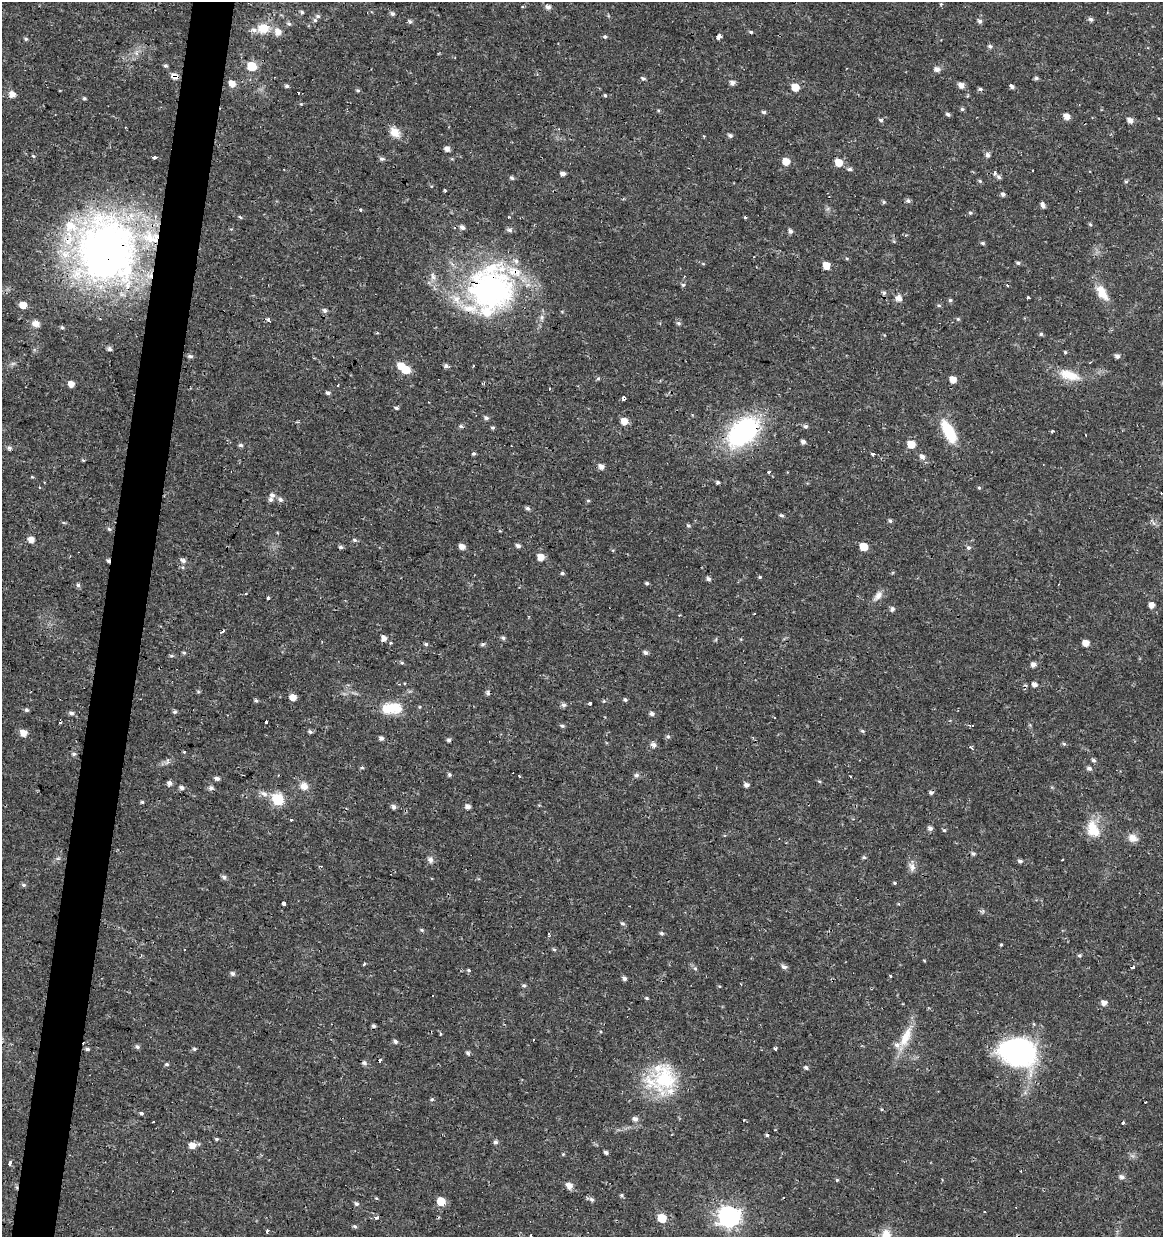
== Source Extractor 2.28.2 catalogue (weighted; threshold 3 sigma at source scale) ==
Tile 7 of 4 x 4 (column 3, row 2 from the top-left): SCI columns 2541-3701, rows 2473-3707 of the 5142 x 4941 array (HDU 1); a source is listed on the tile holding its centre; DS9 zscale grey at full resolution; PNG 1165 x 1239 px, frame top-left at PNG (2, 2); no overlay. Shown black and unused: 4% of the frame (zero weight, under 2 of 3 exposures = <1% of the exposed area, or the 3 px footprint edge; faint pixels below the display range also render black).
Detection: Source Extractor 2.28.2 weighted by HDU 2 'WHT'; one run over the whole footprint, this tile lists its part. Background 0.0224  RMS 0.0028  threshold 0.0127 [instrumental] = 3 sigma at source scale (4.5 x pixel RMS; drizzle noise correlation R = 1.50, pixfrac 1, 0.0396/0.0396 arcsec/px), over >= 5 px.
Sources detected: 317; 1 inside a brighter object's white glare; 22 cosmic-ray / hot-pixel residue — not listed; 12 inside a brighter listed object's ellipse — not listed separately; the other 282 listed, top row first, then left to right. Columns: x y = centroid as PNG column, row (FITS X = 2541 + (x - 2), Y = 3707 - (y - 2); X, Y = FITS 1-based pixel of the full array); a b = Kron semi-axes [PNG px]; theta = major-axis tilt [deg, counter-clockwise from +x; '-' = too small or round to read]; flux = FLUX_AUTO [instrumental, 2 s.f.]
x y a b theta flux
941 4 4 4 - 0.3
523 7 3 3 - 2.1
548 7 5 5 - 1.2
302 12 5 4 - 0.45
392 14 5 5 - 0.72
318 16 6 5 - 0.6
1091 19 5 5 - 0.77
410 21 6 5 - 0.48
980 21 6 5 - 0.75
289 24 6 5 - 0.59
263 28 14 11 4 5.2
278 32 8 6 -59 2.3
751 32 5 4 - 0.42
719 36 4 3 - 54
605 37 5 4 - 0.49
26 39 6 4 -14 0.46
990 46 6 6 - 0.61
136 53 7 4 -89 0.75
165 65 6 4 -35 0.51
252 66 6 5 - 10
937 69 6 5 - 1.3
174 76 8 6 -70 2
643 78 6 4 -17 0.61
1036 78 6 4 -14 0.53
732 83 6 5 - 1.1
232 84 6 5 - 3
961 85 6 5 - 1.7
286 86 5 4 - 0.56
1012 86 5 4 - 0.82
795 87 6 5 - 4.9
980 89 6 4 -2 0.51
358 90 5 5 - 0.45
12 94 6 6 - 2.1
605 95 4 4 - 0.35
84 98 4 4 - 0.43
301 104 4 4 - 0.25
962 109 5 4 - 0.5
764 112 5 4 - 0.56
948 114 5 4 - 0.62
1066 116 6 5 - 2.2
881 120 6 4 -41 0.58
1130 120 6 5 - 1.7
395 132 15 11 -44 2.9
730 135 5 4 - 0.69
447 149 5 5 - 1.4
987 155 6 5 - 0.85
33 156 5 4 - 0.35
154 157 4 3 - 0.71
382 159 5 5 - 0.72
786 161 6 5 - 3.7
839 163 6 5 - 4.3
849 169 6 5 - 0.62
563 173 5 4 - 0.98
999 177 7 5 -45 0.71
512 178 6 5 - 0.55
980 181 5 5 - 0.4
1126 181 5 4 - 0.43
1003 194 5 4 - 0.82
908 201 6 5 - 0.63
883 202 5 4 - 0.46
1043 205 6 4 -76 1.1
361 209 3 3 - 1
970 213 5 5 - 0.46
240 217 4 3 - 0.42
745 217 3 3 - 0.39
1090 224 5 4 - 0.39
462 227 6 5 - 1
510 230 7 6 - 0.75
791 231 6 5 - 0.76
983 243 5 4 - 0.48
106 249 79 67 -68 140
847 258 5 4 - 0.33
1018 263 5 4 - 0.55
703 264 5 3 - 0.27
826 265 5 5 - 3.5
433 277 7 6 - 0.99
683 285 5 5 - 0.44
491 289 56 48 84 75
884 293 6 5 - 0.57
1102 293 23 11 -58 4.4
899 298 7 6 - 1.9
1028 298 3 3 - 5.4
950 300 5 4 - 0.48
23 305 6 5 - 3.6
939 305 4 4 - 0.42
325 310 6 5 - 0.78
958 319 5 5 - 0.4
268 320 4 3 - 1.5
36 323 10 9 - 1.7
679 323 7 5 -39 0.6
62 328 5 4 - 0.42
1041 334 5 5 - 0.46
109 349 5 5 - 0.71
1065 352 4 4 - 0.34
190 356 6 5 - 0.62
1117 356 5 5 - 0.98
13 363 7 4 19 0.55
446 366 6 4 33 0.89
406 370 6 5 - 6.9
1069 375 30 13 -18 5.9
598 378 5 4 - 0.4
953 379 6 5 - 2.8
71 384 5 5 - 1.9
338 385 3 2 - 0.26
549 388 3 2 - 0.29
328 393 6 4 -11 0.59
623 399 4 3 - 3.4
396 408 5 4 - 0.46
486 418 6 5 - 0.69
624 421 6 5 - 3.3
461 426 6 5 - 0.56
806 426 6 6 - 0.63
493 428 5 4 - 0.46
949 431 25 10 -63 12
1052 431 4 3 - 0.31
743 432 31 20 43 46
803 442 5 4 - 0.95
911 444 6 6 - 3.9
241 445 5 5 - 0.62
9 447 7 5 1 0.67
473 454 4 4 - 0.47
873 454 4 3 - 1.4
922 457 6 6 - 1.3
83 460 4 3 - 0.31
601 467 6 5 - 1.6
769 472 3 3 - 0.89
718 482 4 4 - 0.55
979 488 4 4 - 0.36
272 495 8 6 7 1.1
280 500 7 6 - 0.82
588 501 5 4 - 0.37
528 508 5 5 - 0.69
782 515 6 4 -37 0.51
890 521 6 4 -71 0.51
688 525 5 4 - 0.51
109 529 6 5 - 0.51
31 539 5 5 - 2.5
355 540 6 5 - 0.53
518 546 6 4 -22 0.82
341 547 5 4 - 0.64
462 547 5 5 - 1.9
864 547 6 5 - 6.1
968 547 6 5 - 0.61
541 557 5 5 - 3.3
183 560 7 6 - 0.88
108 561 5 3 - 0.78
562 573 5 4 - 0.51
760 577 4 4 - 0.35
708 579 5 5 - 0.68
647 583 5 4 - 0.47
78 585 6 5 - 0.67
878 596 16 7 47 1.7
268 598 3 3 - 1.1
1151 605 5 5 - 1.7
892 609 5 4 - 0.94
384 638 5 5 - 1.7
503 638 6 5 - 0.57
391 643 3 3 - 0.55
1086 643 5 5 - 2.6
426 644 5 4 - 0.57
482 644 6 5 - 0.55
184 653 5 5 - 0.42
646 653 6 5 - 0.82
402 663 6 4 -7 0.43
1033 664 5 5 - 1.4
1034 684 5 4 - 1.2
198 692 6 4 -1 0.35
293 697 6 5 - 2.9
256 700 6 4 -61 0.46
625 700 5 4 - 0.49
590 703 3 3 - 1.5
564 705 6 5 - 0.82
392 708 24 15 4 7.2
26 710 6 5 - 0.57
174 712 5 5 - 0.52
71 713 6 5 - 0.81
652 714 6 5 - 0.85
774 717 3 3 - 0.78
266 722 3 3 - 2.5
562 726 6 4 -10 0.48
972 726 6 3 -12 0.66
862 731 6 4 -22 0.4
310 732 6 4 -26 0.56
23 733 6 5 - 2.7
668 736 5 5 - 0.55
381 738 5 4 - 0.97
449 740 5 4 - 0.61
1064 744 5 5 - 0.4
653 745 7 6 - 1.1
972 748 5 4 - 0.57
74 754 5 5 - 0.64
1093 760 5 5 - 0.59
167 761 9 4 69 0.67
362 768 5 3 - 0.33
1089 768 6 5 - 0.89
449 775 4 4 - 0.56
636 775 7 6 - 0.79
850 776 3 2 - 0.39
217 779 6 4 -13 0.92
819 781 5 3 - 0.28
169 783 5 5 - 1.1
746 785 5 4 - 1.2
304 786 10 9 - 2.3
182 787 6 5 - 0.86
211 788 6 6 - 0.89
264 794 13 7 -24 1.5
278 800 6 6 - 23
142 802 4 4 - 0.42
393 807 6 5 - 0.75
468 807 5 4 - 1.3
291 820 3 3 - 2.1
930 828 5 5 - 1
1093 829 23 15 -66 6.4
944 830 5 4 - 0.38
1132 838 13 10 -22 2.1
973 854 5 5 - 0.55
864 857 6 4 -10 0.48
58 858 7 4 18 0.47
1062 859 3 2 - 0.29
430 860 9 8 - 1.1
1020 861 5 4 - 0.74
912 867 13 8 -79 1.6
224 877 7 5 -68 0.71
894 883 4 3 - 0.33
23 885 6 5 - 0.52
284 903 4 3 - 0.92
622 923 6 5 - 0.58
422 930 6 5 - 0.42
661 933 5 5 - 0.54
1001 945 4 3 - 0.29
554 949 5 4 - 0.41
1079 955 5 5 - 0.45
924 960 4 3 - 0.22
364 964 4 3 - 0.54
784 967 6 5 - 0.96
695 968 5 5 - 0.46
469 970 5 4 - 0.38
233 973 6 5 - 0.72
890 976 3 3 - 0.53
624 978 5 4 - 0.9
524 985 5 5 - 0.48
647 998 6 4 -27 0.39
1104 1003 6 5 - 1.6
1034 1024 5 3 - 0.3
373 1026 4 4 - 0.63
441 1034 3 3 - 0.33
906 1037 33 12 65 6.3
395 1041 6 4 -46 0.7
137 1047 7 5 -48 0.59
87 1049 5 4 - 0.5
194 1049 6 5 - 0.46
775 1049 3 3 - 3.1
1018 1052 36 28 -14 52
468 1053 5 4 - 0.66
364 1063 6 6 - 0.81
167 1064 5 4 - 0.44
806 1068 6 5 - 0.55
664 1077 41 33 -60 21
432 1099 5 4 - 0.44
141 1113 3 3 - 1.2
635 1119 6 6 - 1.1
1123 1123 3 3 - 1
216 1139 4 3 - 0.44
496 1142 5 5 - 0.79
192 1145 6 5 - 2.4
606 1152 4 4 - 0.67
563 1154 5 4 - 0.31
10 1164 4 3 - 4.9
1121 1177 6 5 - 1
837 1180 4 4 - 0.33
569 1186 7 6 - 2
622 1195 5 4 - 0.46
591 1199 7 6 - 0.76
441 1201 6 6 - 6.4
356 1204 6 5 - 0.56
377 1217 4 3 - 2.9
729 1217 8 8 - 150
662 1218 6 5 - 8
355 1227 5 4 - 0.51
267 1231 4 3 - 0.96
886 1235 15 11 90 4.2
531 1236 3 2 - 0.25
Overlapping masked pixels (flux is a lower limit): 5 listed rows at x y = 174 76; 106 249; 491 289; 743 432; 108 561
Isophote crosses this tile's border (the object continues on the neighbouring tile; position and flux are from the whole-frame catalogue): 2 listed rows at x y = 886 1235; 531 1236